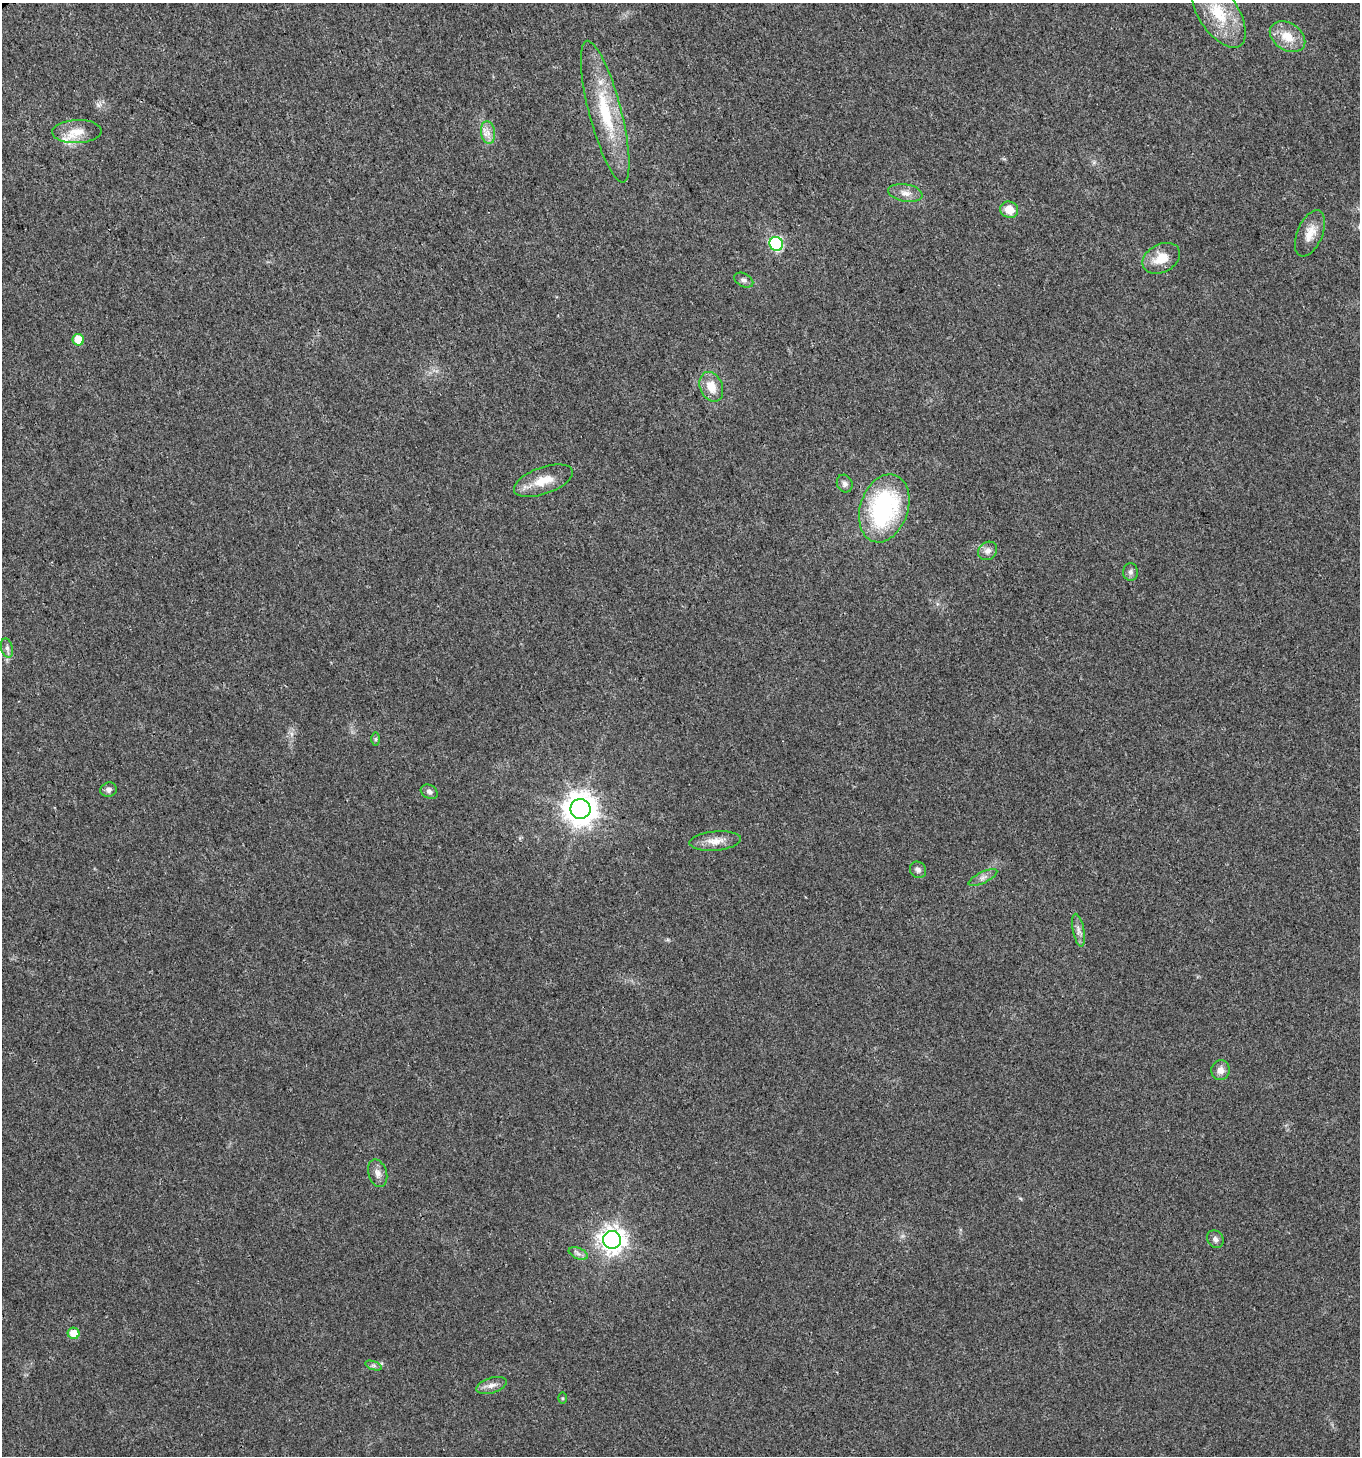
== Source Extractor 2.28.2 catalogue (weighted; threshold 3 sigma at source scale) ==
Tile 11 of 4 x 4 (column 3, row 3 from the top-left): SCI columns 2891-4248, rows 1460-2913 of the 5721 x 5829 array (HDU 1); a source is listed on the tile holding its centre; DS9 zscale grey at full resolution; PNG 1362 x 1458 px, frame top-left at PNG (2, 3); each listed source drawn as its Kron ellipse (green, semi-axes under 4 px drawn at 4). Shown black and unused: <1% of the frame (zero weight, under 3 of 4 exposures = <1% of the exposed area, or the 3 px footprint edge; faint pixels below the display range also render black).
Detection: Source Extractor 2.28.2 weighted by HDU 2 'WHT'; one run over the whole footprint, this tile lists its part. Background 0.0181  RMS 0.0028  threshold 0.0127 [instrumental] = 3 sigma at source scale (4.5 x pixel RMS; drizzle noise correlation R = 1.50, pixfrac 1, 0.0396/0.0396 arcsec/px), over >= 5 px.
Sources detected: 37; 1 inside a brighter listed object's ellipse — not listed separately; the other 36 listed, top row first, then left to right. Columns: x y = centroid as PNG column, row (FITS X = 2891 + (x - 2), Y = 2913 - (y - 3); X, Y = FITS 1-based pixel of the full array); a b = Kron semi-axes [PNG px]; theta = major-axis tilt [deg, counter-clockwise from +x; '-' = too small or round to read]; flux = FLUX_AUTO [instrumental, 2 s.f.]
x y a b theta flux
1218 13 40 20 -57 14
1287 37 19 13 -33 5.3
605 112 73 16 -75 18
77 132 25 11 2 4.7
488 132 11 7 -82 2
905 193 17 8 -10 2.3
1009 210 9 8 - 4.1
1310 233 25 12 67 4.1
776 244 7 6 - 37
1161 258 20 14 27 5.5
744 280 10 6 -26 1
78 340 6 5 - 5.4
711 387 15 11 -66 4.5
543 481 31 13 20 6
845 483 9 7 -66 1.1
884 508 35 24 71 38
988 551 10 8 37 1.6
1130 572 9 7 89 0.91
7 648 10 6 -75 1
375 739 7 4 90 0.46
109 790 8 7 - 1.1
429 792 9 6 -31 0.92
580 809 10 10 - 450
715 841 26 9 5 3.5
918 870 9 7 -49 1
983 877 15 5 26 1.3
1078 930 16 5 -79 1.5
1221 1070 10 9 - 2
378 1173 14 9 -72 1.9
1215 1239 9 8 - 1
612 1240 9 9 - 250
578 1253 10 5 -24 1
74 1333 6 5 - 3.9
374 1366 8 4 -19 0.61
491 1385 16 7 16 1.8
563 1398 6 4 -90 0.36
Isophote crosses this tile's border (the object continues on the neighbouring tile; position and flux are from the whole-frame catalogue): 1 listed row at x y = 1218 13